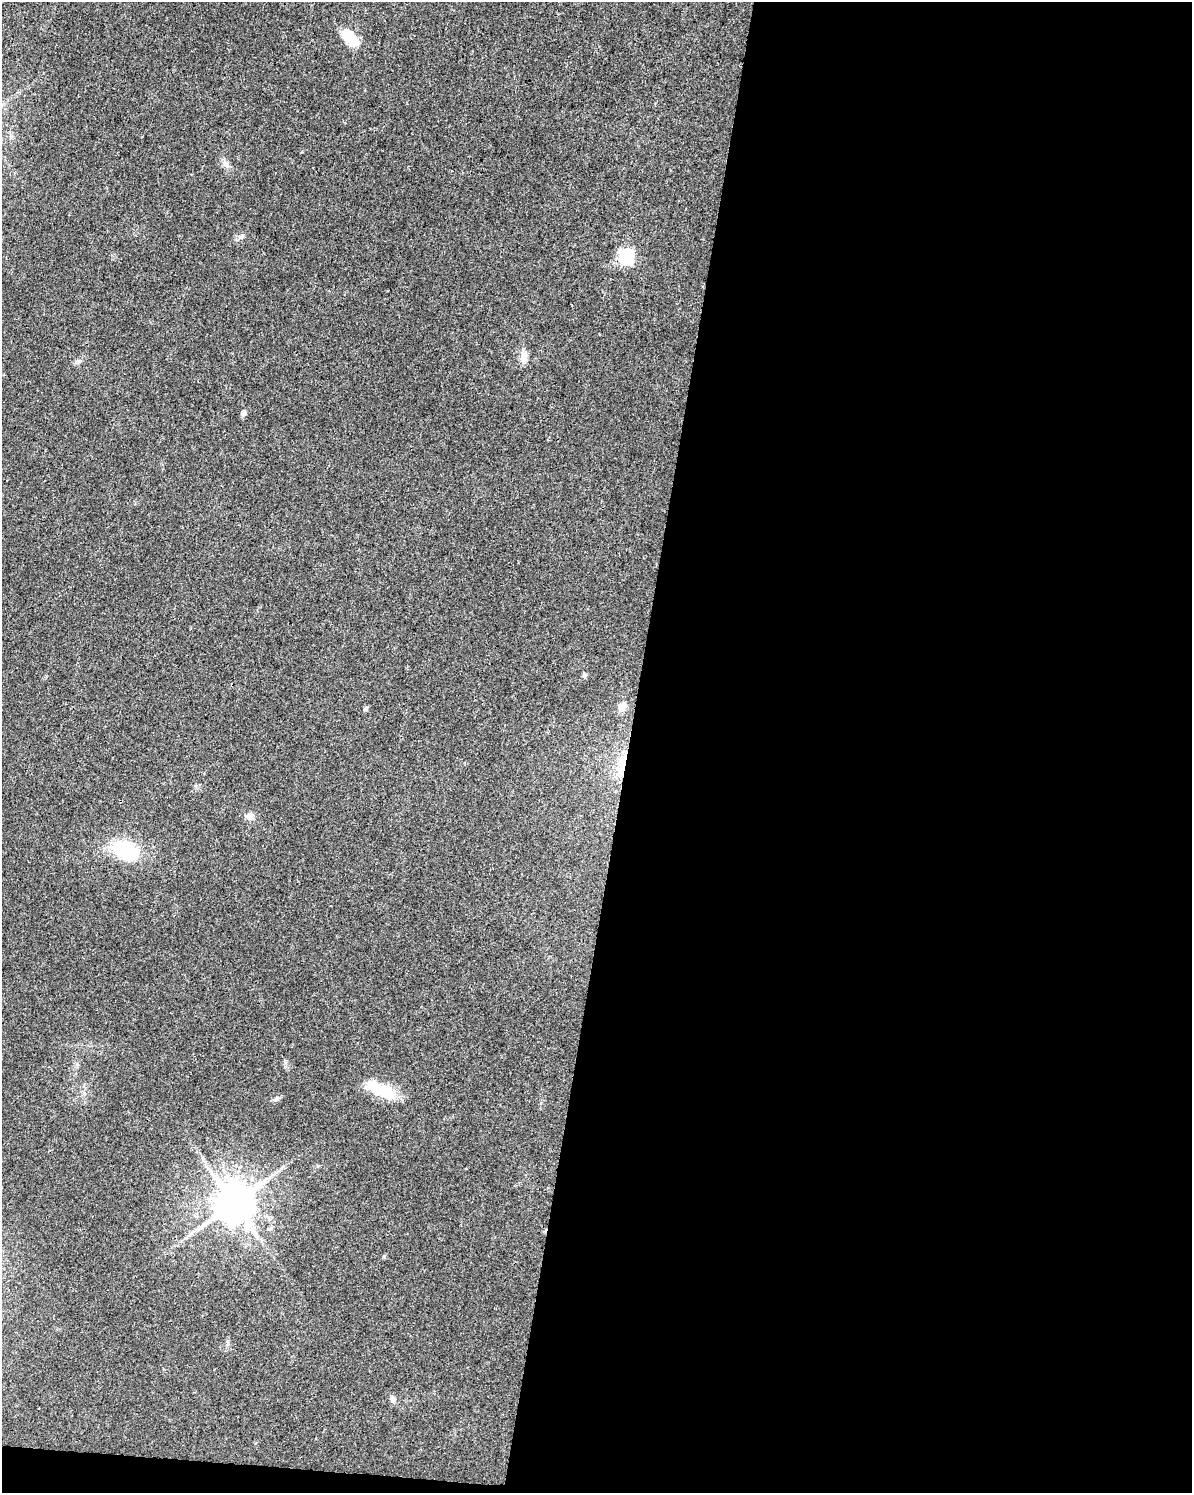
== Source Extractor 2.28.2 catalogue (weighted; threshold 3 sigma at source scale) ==
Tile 12 of 4 x 3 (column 4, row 3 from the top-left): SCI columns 3577-4766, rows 285-1775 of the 4766 x 4982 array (HDU 1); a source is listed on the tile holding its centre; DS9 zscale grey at full resolution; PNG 1194 x 1495 px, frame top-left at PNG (2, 2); no overlay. Shown black and unused: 48% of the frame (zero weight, under 3 of 4 exposures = <1% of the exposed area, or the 3 px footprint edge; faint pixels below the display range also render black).
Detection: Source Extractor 2.28.2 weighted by HDU 2 'WHT'; one run over the whole footprint, this tile lists its part. Background 0.0281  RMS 0.0032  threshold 0.0146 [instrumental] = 3 sigma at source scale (4.5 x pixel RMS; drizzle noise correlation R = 1.50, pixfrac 1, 0.0396/0.0396 arcsec/px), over >= 5 px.
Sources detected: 16; all 16 listed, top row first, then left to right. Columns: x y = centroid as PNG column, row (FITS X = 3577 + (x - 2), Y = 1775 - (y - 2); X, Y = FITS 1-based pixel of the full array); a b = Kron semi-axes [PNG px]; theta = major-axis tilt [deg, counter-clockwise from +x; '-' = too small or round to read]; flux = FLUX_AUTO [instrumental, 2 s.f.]
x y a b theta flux
350 38 18 10 -47 11
225 163 11 7 -72 1.5
242 237 9 5 46 0.94
626 257 7 6 - 57
524 357 16 9 89 2.6
243 413 5 4 - 1.8
584 675 7 5 -89 0.62
622 707 6 5 - 7.6
366 709 5 5 - 0.75
623 763 31 8 78 6.8
249 816 9 9 - 1.9
125 850 27 17 -21 20
381 1090 41 14 -26 11
234 1203 11 11 - 1100
270 1228 9 4 27 0.6
393 1400 9 6 -50 0.91
Overlapping masked pixels (flux is a lower limit): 1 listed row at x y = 623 763
Unlisted compact peaks at least as high as the median listed source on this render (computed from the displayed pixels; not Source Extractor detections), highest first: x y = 384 1256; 276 1099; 285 1063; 79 361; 195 786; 228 1344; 302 152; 318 1166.